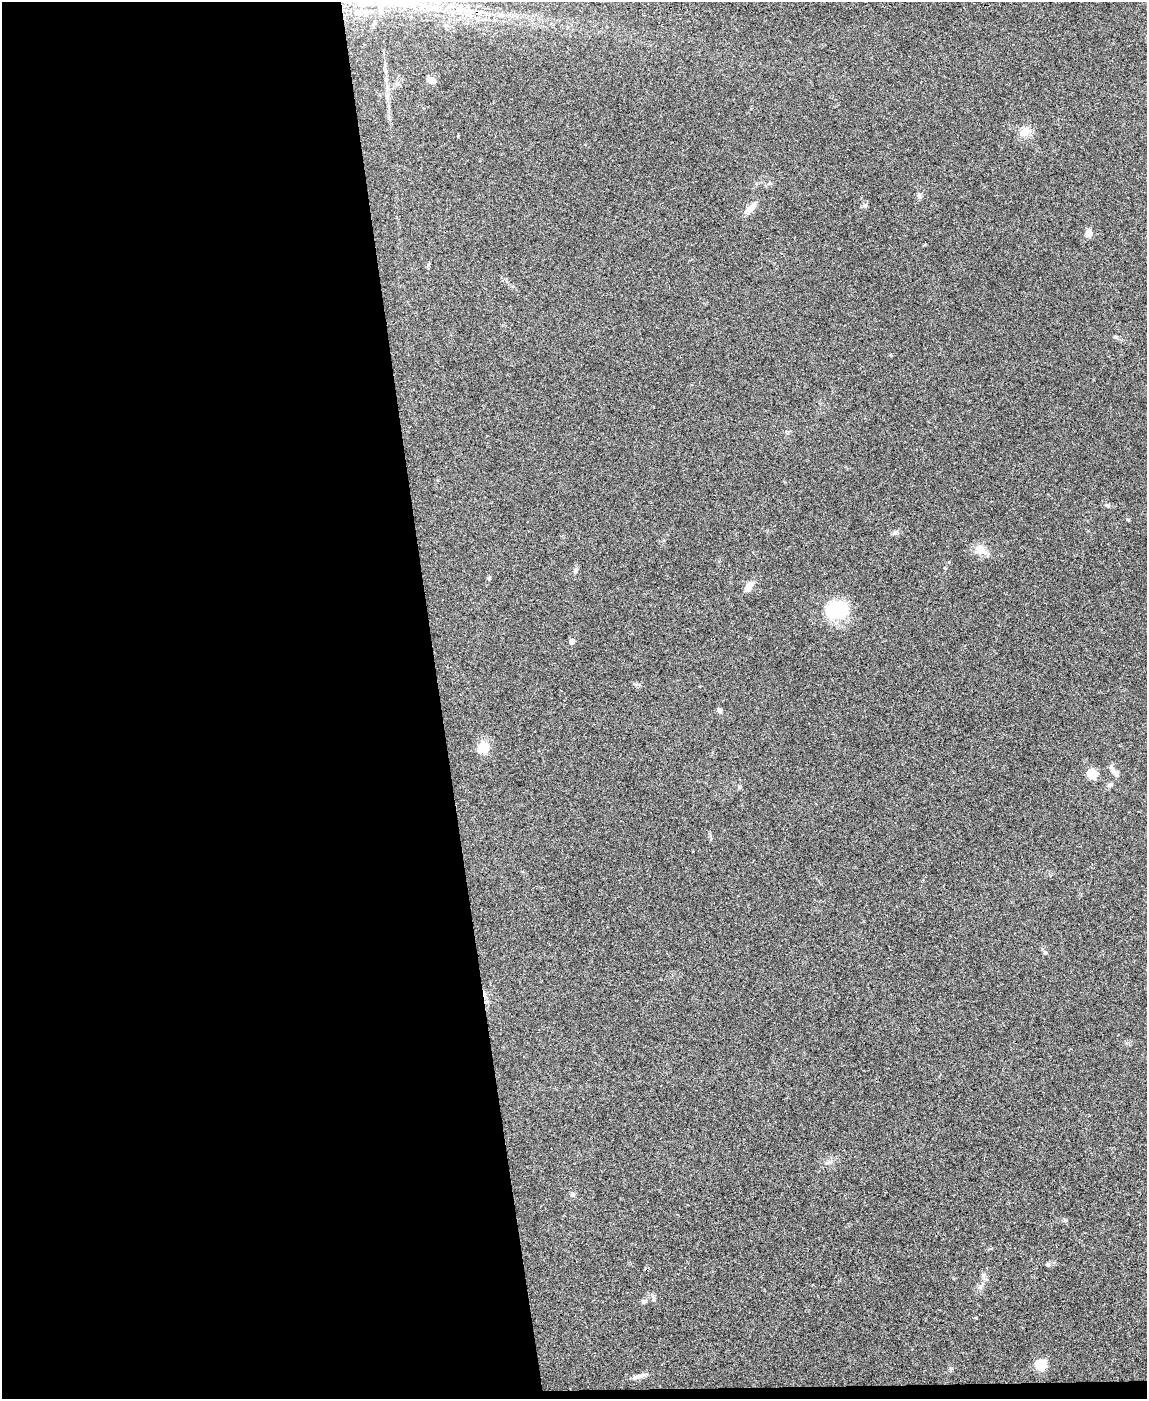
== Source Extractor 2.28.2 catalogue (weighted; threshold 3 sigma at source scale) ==
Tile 9 of 4 x 3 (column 1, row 3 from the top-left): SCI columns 3-1147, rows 238-1634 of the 4582 x 4561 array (HDU 1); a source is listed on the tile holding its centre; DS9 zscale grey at full resolution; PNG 1149 x 1401 px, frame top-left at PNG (2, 2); no overlay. Shown black and unused: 39% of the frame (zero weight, under 3 of 4 exposures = <1% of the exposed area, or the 3 px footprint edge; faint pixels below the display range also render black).
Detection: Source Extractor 2.28.2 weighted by HDU 2 'WHT'; one run over the whole footprint, this tile lists its part. Background 0.0661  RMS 0.0051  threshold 0.0232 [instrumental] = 3 sigma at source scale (4.5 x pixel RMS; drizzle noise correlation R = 1.50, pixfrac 1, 0.05/0.05 arcsec/px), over >= 5 px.
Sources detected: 30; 1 cosmic-ray / hot-pixel residue — not listed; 1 inside a brighter listed object's ellipse — not listed separately; the other 28 listed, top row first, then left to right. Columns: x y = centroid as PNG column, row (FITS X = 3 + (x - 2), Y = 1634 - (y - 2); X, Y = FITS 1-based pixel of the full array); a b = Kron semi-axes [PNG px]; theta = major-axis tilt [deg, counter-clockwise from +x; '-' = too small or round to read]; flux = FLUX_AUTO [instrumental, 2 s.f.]
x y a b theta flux
502 15 7 4 -71 1
386 79 7 6 - 1.1
433 80 10 8 -36 2.3
1025 132 14 11 40 5.3
919 196 7 7 - 1.4
865 206 6 6 - 1.1
751 208 19 7 51 4
1089 233 11 8 85 2.5
1107 505 7 5 -17 1
1128 520 4 3 - 0.58
981 550 14 14 - 5.3
576 570 8 5 79 1.2
489 578 5 5 - 0.68
749 587 13 7 49 3.6
837 610 30 21 9 23
572 642 4 4 - 4.2
719 710 7 5 -60 1.4
483 747 14 14 - 7.8
1115 773 17 6 -53 2.5
1092 774 11 10 - 5.8
1110 784 10 5 31 1.3
1045 952 6 5 - 0.88
572 1195 7 7 - 1.1
1048 1264 6 5 - 0.87
980 1287 8 4 90 1.3
644 1301 7 6 - 1.2
1041 1364 12 11 - 8.4
639 1376 17 6 20 2.4
Unlisted compact peaks at least as high as the median listed source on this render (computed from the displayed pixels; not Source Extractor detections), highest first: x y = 1065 1220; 895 533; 739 787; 1116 337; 976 1318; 770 183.